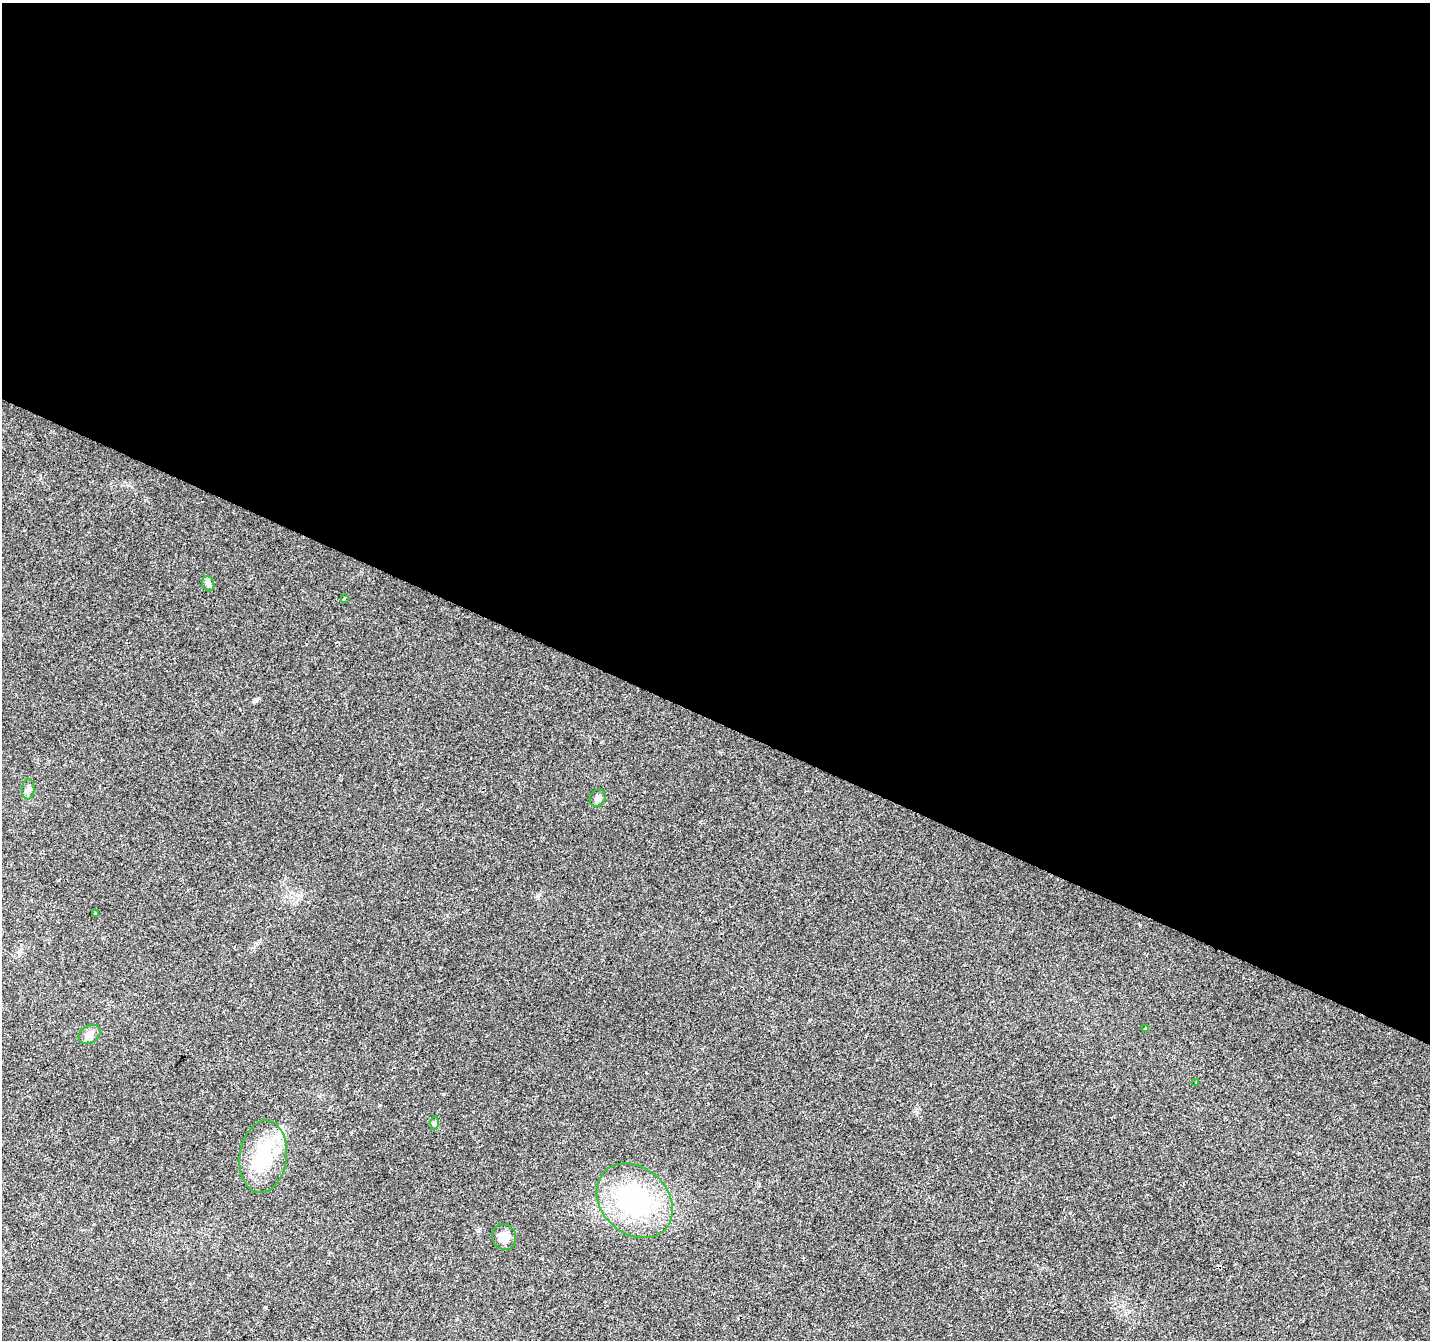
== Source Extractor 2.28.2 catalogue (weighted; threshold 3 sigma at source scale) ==
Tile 3 of 4 x 4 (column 3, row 1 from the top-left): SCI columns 2855-4282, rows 4217-5554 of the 5715 x 5822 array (HDU 1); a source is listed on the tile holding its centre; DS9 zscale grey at full resolution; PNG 1432 x 1342 px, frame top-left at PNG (2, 3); each listed source drawn as its Kron ellipse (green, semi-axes under 4 px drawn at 4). Shown black and unused: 54% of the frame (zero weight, under 2 of 3 exposures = <1% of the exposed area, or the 3 px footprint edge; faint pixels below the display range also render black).
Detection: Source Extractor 2.28.2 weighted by HDU 2 'WHT'; one run over the whole footprint, this tile lists its part. Background 0.0438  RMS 0.0065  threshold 0.0293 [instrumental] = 3 sigma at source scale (4.5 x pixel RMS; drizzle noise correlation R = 1.50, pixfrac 1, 0.0396/0.0396 arcsec/px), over >= 5 px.
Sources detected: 14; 1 inside a brighter object's white glare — neither listed nor drawn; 1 inside a brighter listed object's ellipse — not listed separately; the other 12 listed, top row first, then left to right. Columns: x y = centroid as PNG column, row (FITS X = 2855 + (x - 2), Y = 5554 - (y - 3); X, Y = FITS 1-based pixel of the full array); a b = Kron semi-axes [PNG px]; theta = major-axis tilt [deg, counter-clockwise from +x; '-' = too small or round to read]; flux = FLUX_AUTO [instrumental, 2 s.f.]
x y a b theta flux
208 584 8 6 -69 1.7
344 598 3 2 - 0.77
28 789 10 6 84 2.4
598 798 9 7 62 2.3
95 914 3 3 - 1.9
1145 1029 4 3 - 0.77
89 1034 12 8 32 3.7
1196 1083 3 3 - 1.1
435 1123 7 4 88 1.1
263 1157 36 23 82 31
635 1201 42 33 -43 84
504 1237 13 12 - 6.1
Unlisted compact peaks at least as high as the median listed source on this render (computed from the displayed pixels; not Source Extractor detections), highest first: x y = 256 700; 1140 925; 265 1307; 538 896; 351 1132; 478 1231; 700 822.